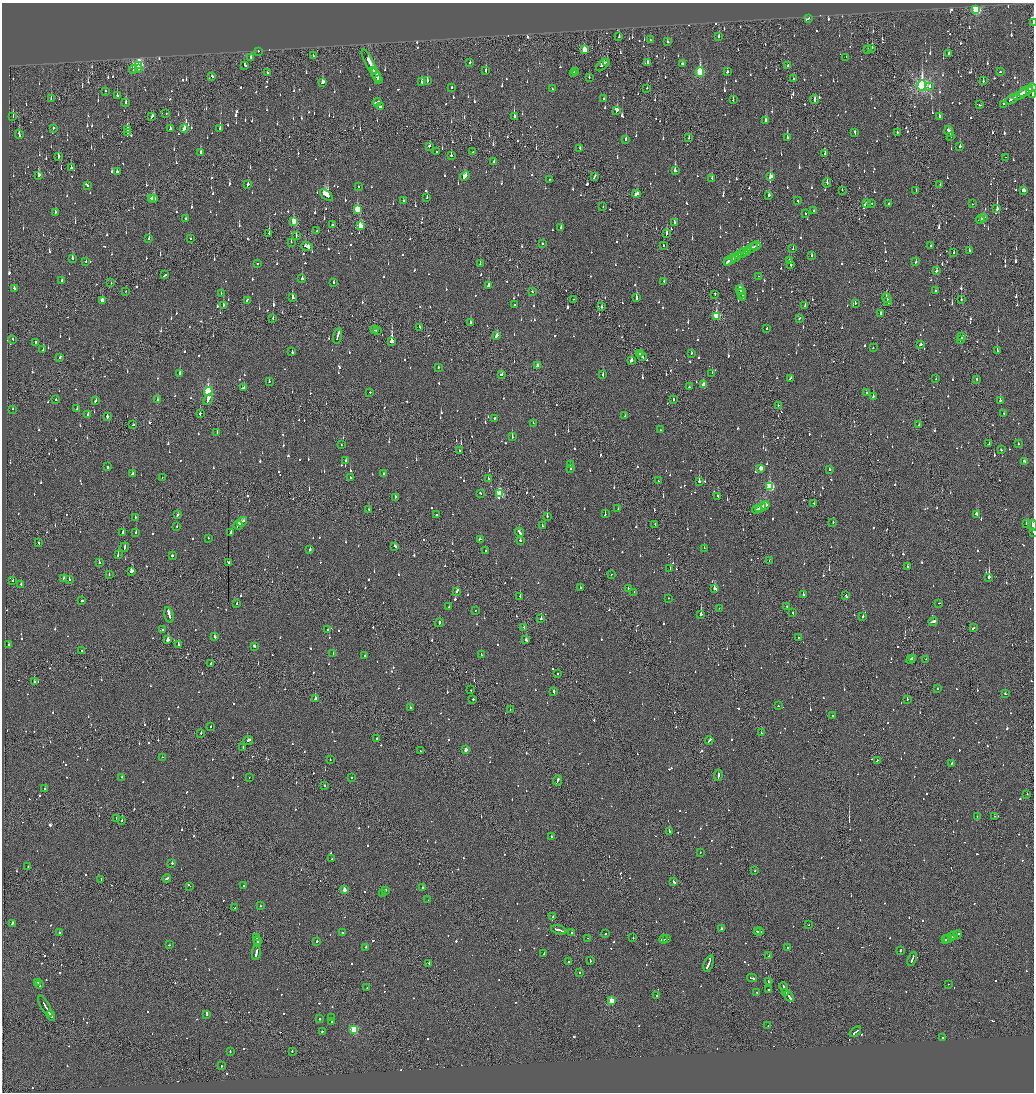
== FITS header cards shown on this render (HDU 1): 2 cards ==
NAXIS1  =                 2064
NAXIS2  =                 2180

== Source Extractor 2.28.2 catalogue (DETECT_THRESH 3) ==
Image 2064 x 2180 px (HDU 1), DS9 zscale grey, zoomed out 1/2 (1 PNG px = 2 x 2 image px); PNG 1036 x 1094 px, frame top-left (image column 1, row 2179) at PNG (2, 3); each listed source drawn as its Kron ellipse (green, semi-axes under 4 px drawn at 4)
Background -0.112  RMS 0.072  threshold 0.217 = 3 sigma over >= 5 px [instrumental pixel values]
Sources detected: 1767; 85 cannot appear on this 1/2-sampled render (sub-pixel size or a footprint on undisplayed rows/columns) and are neither listed nor drawn; of the other 1682, the 500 brightest by FLUX_AUTO listed and drawn (1182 fainter detections omitted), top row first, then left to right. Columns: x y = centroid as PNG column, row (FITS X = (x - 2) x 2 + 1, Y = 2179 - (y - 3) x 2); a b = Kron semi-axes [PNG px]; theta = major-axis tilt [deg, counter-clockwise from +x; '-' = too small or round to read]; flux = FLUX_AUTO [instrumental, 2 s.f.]
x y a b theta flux
976 10 3 3 - 1200
809 18 3 2 - 93
1033 22 2 1 - 140
619 37 2 2 - 130
719 37 2 2 - 160
650 40 2 2 - 66
667 42 2 2 - 2400
872 48 2 2 - 74
867 49 3 2 - 180
584 50 4 2 - 350
258 51 2 1 - 140
949 53 2 2 - 130
313 56 3 2 - 110
251 57 2 2 - 440
846 57 2 2 - 69
369 62 14 2 -63 440
470 62 2 2 - 99
607 63 4 1 - 110
647 63 3 2 - 180
682 63 2 2 - 91
138 65 4 3 - 1700
245 65 3 2 - 150
602 65 7 3 47 190
787 66 2 2 - 320
133 69 4 2 - 89
138 69 2 2 - 77
373 70 2 2 - 300
486 71 4 2 - 110
575 71 2 2 - 74
700 72 5 3 - 1100
727 72 2 2 - 70
1000 72 2 1 - 260
267 73 3 1 - 280
573 73 2 2 - 76
376 75 7 2 -59 420
212 76 2 2 - 84
589 77 3 2 - 130
793 79 2 1 - 160
379 80 3 2 - 170
421 81 2 2 - 91
427 81 3 2 - 110
983 81 2 2 - 74
323 82 4 3 - 140
922 86 5 4 - 3800
930 86 2 2 - 170
452 87 2 2 - 170
647 88 2 2 - 230
1032 88 4 1 - 150
552 89 2 2 - 81
106 91 2 1 - 91
1026 91 8 2 31 340
1033 94 2 2 - 230
117 95 3 2 - 140
1020 95 8 2 30 590
51 99 2 1 - 360
603 99 3 2 - 97
815 99 4 2 - 130
1012 99 7 2 30 240
733 100 3 2 - 73
377 102 4 2 - 700
126 103 3 2 - 210
1004 104 2 2 - 150
980 105 2 2 - 140
380 106 2 2 - 130
617 110 3 2 - 230
166 113 2 1 - 73
13 116 3 1 - 78
514 116 3 2 - 330
152 117 3 2 - 130
939 117 3 2 - 130
766 121 4 3 - 180
53 128 2 2 - 96
184 128 4 2 - 230
220 128 3 2 - 270
170 129 2 2 - 180
128 130 4 2 - 160
949 131 5 2 - 230
127 132 2 1 - 280
897 132 2 2 - 78
855 133 4 2 - 220
19 134 4 2 - 180
950 136 2 2 - 81
689 138 2 2 - 110
787 138 3 2 - 240
626 139 3 2 - 150
429 146 2 2 - 93
960 146 2 2 - 280
580 148 3 2 - 77
437 151 2 1 - 270
473 152 2 2 - 68
200 153 4 2 - 160
825 154 2 2 - 95
451 155 2 2 - 120
58 156 3 2 - 160
1005 157 2 1 - 69
494 161 2 2 - 84
71 168 3 2 - 270
117 171 2 2 - 300
675 171 3 2 - 1500
39 175 4 2 - 110
465 176 5 2 - 510
594 177 4 1 - 200
771 177 3 3 - 330
712 178 2 2 - 87
549 179 2 2 - 93
827 183 4 2 - 130
940 184 2 2 - 69
248 185 3 2 - 130
88 186 2 2 - 84
358 187 2 2 - 120
842 190 2 1 - 75
916 191 2 1 - 68
1023 191 4 2 - 180
636 194 4 3 - 230
326 195 7 3 -40 1100
769 195 3 2 - 98
151 198 3 2 - 84
427 198 3 2 - 200
154 199 3 2 - 140
404 201 2 2 - 450
798 201 3 2 - 84
866 203 2 1 - 260
871 203 2 2 - 79
889 203 2 2 - 94
972 204 2 2 - 91
603 207 2 1 - 130
357 209 4 3 - 380
997 209 3 2 - 710
814 211 2 2 - 86
55 212 3 2 - 95
805 213 2 2 - 96
186 218 2 2 - 73
983 218 4 1 - 190
980 219 4 2 - 230
294 221 3 3 - 360
674 223 3 2 - 120
332 225 2 2 - 250
360 226 4 2 - 290
561 227 3 2 - 84
317 231 2 2 - 100
269 233 2 1 - 220
666 233 3 2 - 200
296 235 3 1 - 110
149 238 2 2 - 400
191 239 2 2 - 66
291 242 3 1 - 370
542 244 2 2 - 320
663 245 3 1 - 75
307 246 6 2 -20 300
756 246 5 2 - 200
930 246 2 2 - 88
751 248 7 2 30 340
793 249 2 2 - 100
746 251 3 2 - 140
969 251 2 2 - 120
954 252 2 1 - 130
743 253 6 2 26 260
812 255 2 2 - 72
739 256 4 1 - 280
736 257 4 2 - 330
72 258 3 2 - 89
730 260 7 2 30 340
86 261 2 2 - 76
789 261 2 1 - 170
727 262 3 2 - 110
916 262 2 2 - 67
258 263 2 2 - 94
480 264 2 2 - 81
790 264 4 2 - 320
936 271 2 2 - 4300
165 275 3 2 - 160
758 276 2 2 - 110
302 279 2 2 - 280
61 281 2 2 - 87
334 282 2 2 - 130
664 282 2 2 - 76
111 283 2 2 - 99
488 285 3 2 - 510
14 288 2 2 - 79
740 289 4 2 - 260
126 291 2 2 - 69
935 291 3 2 - 110
532 292 2 2 - 73
221 293 2 2 - 66
715 294 2 1 - 230
741 294 5 2 - 320
743 297 2 2 - 210
293 298 4 2 - 230
636 298 3 2 - 480
887 298 5 2 - 170
573 299 2 2 - 93
102 300 3 2 - 190
247 300 3 2 - 180
961 300 2 1 - 220
888 301 3 1 - 150
855 304 2 2 - 86
515 305 2 2 - 420
223 306 3 2 - 180
805 306 3 2 - 69
601 307 2 1 - 220
881 313 2 2 - 100
716 316 4 3 - 770
800 318 3 2 - 140
273 319 2 2 - 71
471 323 3 2 - 190
419 327 3 3 - 82
767 328 2 2 - 79
375 330 2 1 - 80
377 330 3 2 - 93
338 336 8 2 74 300
497 336 3 2 - 190
962 337 3 2 - 820
13 339 3 2 - 68
961 339 2 2 - 610
392 341 3 2 - 2000
36 342 2 2 - 150
920 345 3 2 - 99
873 348 2 2 - 93
43 350 2 2 - 110
292 351 4 2 - 120
997 351 2 2 - 250
639 354 2 2 - 84
691 354 3 2 - 90
642 356 5 2 - 150
60 357 3 2 - 89
631 361 3 2 - 240
537 366 3 2 - 90
438 367 2 2 - 72
712 373 2 2 - 120
180 374 2 2 - 690
501 375 3 2 - 110
603 375 3 2 - 77
790 378 4 2 - 140
936 379 2 2 - 66
977 379 2 1 - 96
269 381 2 2 - 85
703 385 3 2 - 150
689 387 2 2 - 320
244 388 2 2 - 87
208 391 4 3 - 1200
370 392 2 2 - 180
866 392 2 2 - 66
873 397 2 2 - 280
208 399 5 2 - 560
673 399 3 1 - 110
56 400 2 2 - 68
96 400 3 2 - 110
158 400 2 2 - 82
1000 400 2 2 - 150
778 405 2 1 - 200
12 409 2 1 - 120
77 409 2 2 - 68
200 413 4 2 - 230
1004 413 2 2 - 77
88 415 2 2 - 200
625 415 2 2 - 67
107 417 3 2 - 460
494 419 2 2 - 78
533 423 2 2 - 160
919 424 4 2 - 150
133 425 2 2 - 110
660 430 2 2 - 72
217 432 3 2 - 81
512 437 2 2 - 360
341 444 2 2 - 71
989 444 3 1 - 85
1018 444 2 2 - 77
460 450 2 2 - 71
1001 450 2 2 - 160
346 461 2 2 - 290
1024 461 2 2 - 110
570 465 2 2 - 77
108 467 2 2 - 160
761 468 3 2 - 140
571 469 2 2 - 150
830 470 2 2 - 240
132 473 3 2 - 120
384 474 2 2 - 67
162 477 2 1 - 70
350 477 2 2 - 150
488 479 3 2 - 89
658 481 2 1 - 87
699 481 3 2 - 800
770 486 4 3 - 930
480 493 2 2 - 72
500 494 3 3 - 860
718 496 3 2 - 290
395 497 2 2 - 79
814 503 2 1 - 68
765 505 4 2 - 300
761 508 6 2 29 370
618 509 2 2 - 70
757 509 5 1 - 140
369 510 2 2 - 70
605 514 2 2 - 180
977 514 4 2 - 360
178 515 4 2 - 210
436 515 2 2 - 140
547 516 2 2 - 190
135 517 2 2 - 91
242 522 5 2 - 200
833 522 2 2 - 66
655 524 2 1 - 86
1026 524 2 2 - 270
238 525 4 2 - 160
1033 525 5 2 - 260
177 526 2 2 - 110
542 526 2 2 - 99
123 532 2 2 - 200
136 532 2 2 - 160
231 532 3 2 - 80
519 532 5 2 - 430
1033 532 2 1 - 92
208 538 2 2 - 68
480 539 3 2 - 95
520 541 2 2 - 100
39 543 3 2 - 120
395 546 3 2 - 160
124 547 5 2 - 250
704 548 2 1 - 170
310 549 3 2 - 180
486 550 2 2 - 330
118 555 2 2 - 89
172 556 2 2 - 210
769 560 2 1 - 70
99 562 2 2 - 70
228 562 4 2 - 230
907 567 2 2 - 110
670 569 2 2 - 80
132 571 3 3 - 280
611 574 2 2 - 94
109 575 2 1 - 71
989 577 2 2 - 2200
64 578 3 2 - 210
69 579 2 2 - 250
13 580 2 2 - 170
21 584 2 2 - 67
580 587 2 2 - 70
628 588 2 2 - 98
715 589 3 2 - 530
457 591 2 2 - 290
634 592 2 1 - 87
803 595 2 2 - 410
846 595 3 2 - 130
520 596 2 2 - 220
668 598 2 2 - 110
82 600 2 2 - 1800
939 603 2 1 - 160
237 604 2 2 - 170
449 607 2 2 - 100
787 607 2 2 - 78
719 608 2 2 - 120
475 610 2 1 - 100
793 613 2 2 - 84
701 614 2 2 - 1000
169 615 8 2 -77 2500
863 616 2 2 - 210
541 619 2 2 - 180
933 622 5 2 - 170
439 623 4 2 - 140
524 627 2 2 - 100
973 628 3 2 - 150
328 629 2 2 - 80
163 630 2 2 - 490
214 637 2 2 - 440
798 637 2 1 - 150
168 639 2 2 - 840
526 640 3 2 - 100
178 644 3 2 - 300
9 645 2 2 - 110
254 646 3 2 - 120
81 651 2 2 - 110
333 653 2 2 - 150
365 655 2 2 - 120
481 655 2 2 - 120
913 659 2 2 - 410
926 659 2 1 - 170
911 660 3 2 - 230
211 663 2 2 - 120
557 673 2 2 - 68
34 682 2 2 - 300
937 689 2 2 - 68
471 690 2 1 - 76
554 692 4 2 - 640
1005 694 2 2 - 110
315 699 3 2 - 150
473 699 3 2 - 270
907 699 2 2 - 110
778 706 2 2 - 150
410 708 2 2 - 100
510 709 2 1 - 73
832 715 2 2 - 70
211 726 2 2 - 77
201 733 2 2 - 69
761 733 2 1 - 83
376 738 2 2 - 86
248 740 5 2 - 300
709 740 4 2 - 170
243 747 3 2 - 110
466 750 2 2 - 130
420 751 3 1 - 79
162 757 2 1 - 95
330 759 2 1 - 66
877 760 2 2 - 94
952 763 3 2 - 91
718 775 6 2 81 520
122 777 2 2 - 120
249 777 2 1 - 130
352 778 2 2 - 69
557 780 5 2 - 280
324 785 2 2 - 250
45 789 2 2 - 250
1027 794 2 1 - 210
977 816 2 1 - 74
994 816 2 1 - 66
116 818 2 1 - 77
122 820 2 2 - 170
669 831 4 2 - 200
551 836 2 2 - 97
700 853 2 1 - 68
331 859 2 2 - 93
172 863 2 2 - 240
28 867 2 2 - 88
755 870 2 2 - 120
167 878 4 2 - 180
101 879 2 1 - 120
674 882 4 2 - 410
190 886 2 1 - 110
244 886 2 2 - 76
422 887 2 2 - 140
344 890 3 2 - 150
386 890 2 2 - 140
383 893 2 1 - 81
428 900 2 1 - 120
260 906 2 2 - 110
235 908 2 1 - 68
553 917 2 2 - 290
12 924 4 2 - 210
809 925 2 2 - 110
721 929 3 2 - 2200
559 930 8 2 -17 330
757 931 2 2 - 150
60 932 2 2 - 72
342 932 2 2 - 110
759 932 4 1 - 210
572 933 3 2 - 150
606 934 3 2 - 85
958 934 4 2 - 200
954 936 2 2 - 390
951 937 2 1 - 110
256 938 3 2 - 170
587 938 2 2 - 180
633 938 2 2 - 130
664 939 4 2 - 310
667 939 2 1 - 120
948 939 4 1 - 190
257 940 3 2 - 150
946 940 2 2 - 160
317 941 2 2 - 210
257 943 2 1 - 100
169 945 2 2 - 110
366 947 2 2 - 160
788 947 2 2 - 180
901 950 2 2 - 120
256 953 7 2 80 330
544 953 2 2 - 320
769 956 2 2 - 140
912 959 7 2 68 340
590 961 3 2 - 110
568 962 2 2 - 440
429 963 2 2 - 66
709 963 8 2 69 500
579 972 2 2 - 70
752 978 5 2 - 250
38 982 2 2 - 180
768 982 3 1 - 110
948 984 2 2 - 66
39 985 2 2 - 120
784 987 5 2 - 250
367 988 2 2 - 74
768 989 2 2 - 230
756 992 2 1 - 130
786 992 3 2 - 220
656 995 2 2 - 170
789 996 6 2 -56 310
612 1001 3 3 - 460
45 1006 12 2 -60 550
207 1014 4 2 - 280
51 1016 5 2 - 350
331 1018 2 2 - 92
320 1019 2 2 - 240
332 1021 4 2 - 140
768 1026 2 2 - 76
354 1030 3 3 - 850
322 1032 2 2 - 140
855 1032 6 2 40 350
943 1037 2 2 - 210
292 1051 2 2 - 130
230 1052 2 2 - 86
221 1066 2 2 - 130
At the frame edge (FLAGS 8, measured only in part): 5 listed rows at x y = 1033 22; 1032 88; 1033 94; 1033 525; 1033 532
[1182 fainter detections neither listed nor drawn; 85 sub-pixel or undisplayed-footprint detections neither listed nor drawn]